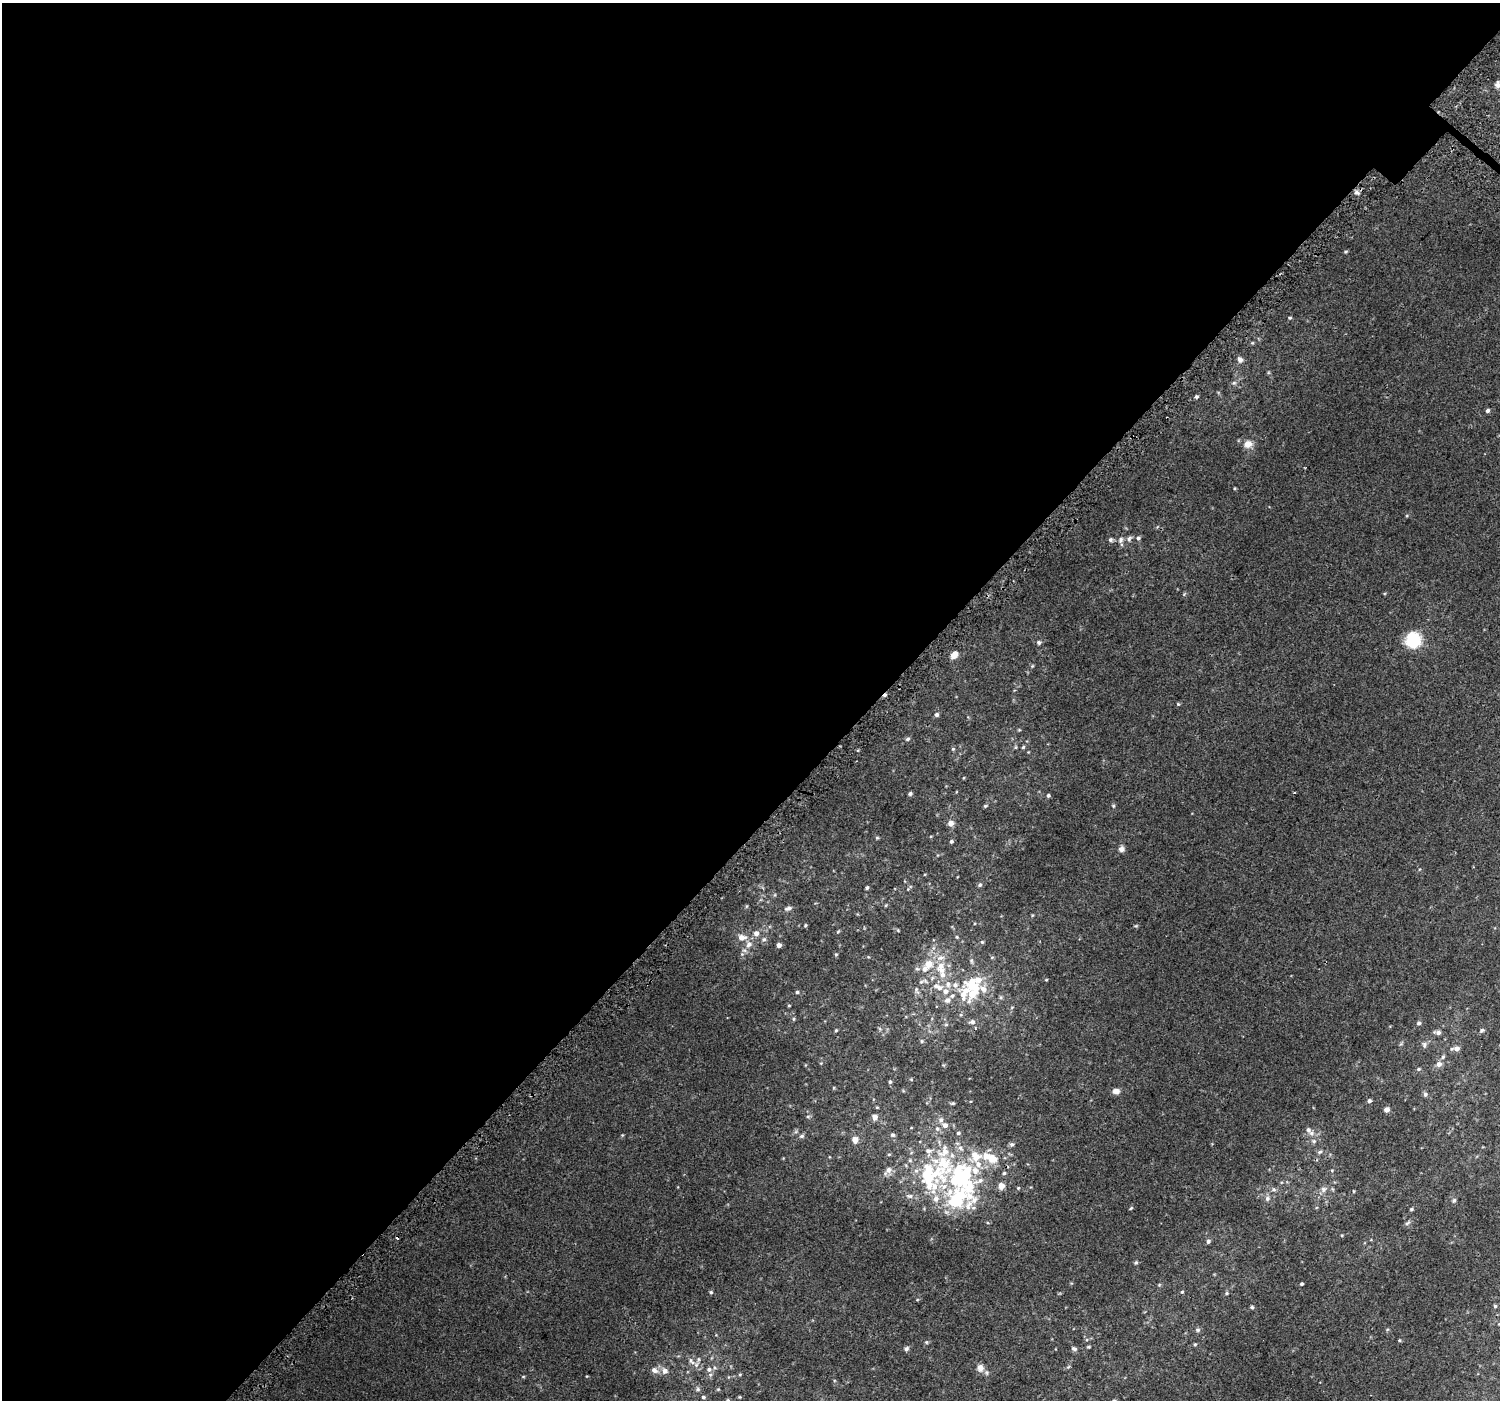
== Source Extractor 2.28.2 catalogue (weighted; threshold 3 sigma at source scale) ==
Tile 5 of 4 x 4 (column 1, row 2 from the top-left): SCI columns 51-1548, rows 3094-4491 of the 6103 x 6117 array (HDU 1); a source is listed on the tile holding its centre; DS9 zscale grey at full resolution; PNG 1502 x 1402 px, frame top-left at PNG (2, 3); no overlay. Shown black and unused: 58% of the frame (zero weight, under 2 of 3 exposures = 3% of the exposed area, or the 3 px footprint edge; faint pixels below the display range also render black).
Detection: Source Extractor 2.28.2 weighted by HDU 2 'WHT'; one run over the whole footprint, this tile lists its part. Background 0.017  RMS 0.0079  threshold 0.0354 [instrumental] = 3 sigma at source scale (4.5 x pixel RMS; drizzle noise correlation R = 1.50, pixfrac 1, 0.0396/0.0396 arcsec/px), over >= 5 px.
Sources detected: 172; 2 inside a brighter object's white glare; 3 cosmic-ray / hot-pixel residue — not listed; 27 inside a brighter listed object's ellipse — not listed separately; the other 140 listed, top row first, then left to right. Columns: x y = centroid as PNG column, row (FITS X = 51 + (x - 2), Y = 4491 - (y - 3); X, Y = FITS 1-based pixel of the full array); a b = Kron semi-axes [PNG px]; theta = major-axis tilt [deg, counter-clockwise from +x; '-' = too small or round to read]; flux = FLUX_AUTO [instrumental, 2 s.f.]
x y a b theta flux
1498 84 10 7 -89 2.8
1357 192 8 5 -19 2.1
1346 252 4 4 - 0.91
1290 318 5 4 - 0.83
1252 343 6 3 18 0.73
1240 360 6 6 - 3
1234 383 6 5 - 1.3
1196 397 4 4 - 1.2
1487 411 4 4 - 1.7
1248 444 8 7 - 6.4
1234 488 4 3 - 0.62
1138 538 6 5 - 1.4
1129 539 8 5 63 1.7
1111 540 6 6 - 1.5
1121 540 9 7 75 2.5
1413 640 10 10 - 45
1039 642 6 5 - 1.4
955 654 4 3 - 63
1032 666 5 4 - 0.73
1178 704 4 3 - 0.64
937 715 6 5 - 1.5
908 739 6 5 - 1.4
1023 747 4 4 - 0.96
953 749 5 5 - 0.86
910 794 5 4 - 1.4
1048 795 5 4 - 1.2
985 806 5 4 - 0.92
1113 806 5 4 - 0.9
950 823 6 6 - 4.4
877 838 5 4 - 0.77
951 841 4 4 - 1.2
1121 849 6 6 - 2.9
980 885 6 5 - 1.3
867 888 3 3 - 1.2
886 905 5 3 - 0.69
747 906 5 3 - 0.68
788 908 11 6 17 2.3
805 925 5 3 - 0.8
838 932 5 4 - 0.75
756 933 7 6 - 3.1
742 937 10 7 -3 4.9
957 937 5 4 - 0.8
764 939 7 6 - 1.7
982 942 5 5 - 0.94
749 944 10 8 65 4.5
779 945 4 4 - 2.9
742 954 5 5 - 1.3
836 954 4 4 - 0.74
928 964 10 9 - 8.9
940 966 14 9 53 7.8
917 969 6 5 - 1.4
1046 980 4 3 - 0.6
921 982 8 5 28 1.8
938 987 17 8 -20 7.3
983 989 13 9 -35 6.1
916 990 12 6 -70 2.1
797 992 5 4 - 1.1
964 993 35 17 85 21
789 1005 4 3 - 0.55
793 1019 5 3 - 0.75
972 1022 7 6 - 2.2
1419 1023 6 5 - 1.6
946 1025 6 4 1 0.9
836 1030 4 4 - 0.81
1482 1030 7 5 21 1.3
1438 1032 8 5 -13 2.6
922 1041 5 5 - 0.93
1424 1045 9 6 84 2
1457 1048 7 6 - 3.7
1443 1057 7 5 43 1.4
1439 1064 7 6 - 3.4
1418 1069 6 4 27 1.1
911 1079 5 3 - 0.59
890 1082 4 4 - 1
1116 1091 7 6 - 4
1425 1094 6 5 - 1.7
1369 1101 5 4 - 1.5
952 1103 5 4 - 0.91
877 1107 5 3 - 0.58
1386 1110 5 4 - 4.5
808 1116 6 4 1 0.93
875 1117 7 6 - 3.3
941 1120 7 7 - 2.3
945 1125 6 6 - 3
937 1129 7 7 - 2.2
958 1133 5 5 - 1.2
1311 1133 7 6 - 2.5
622 1135 4 4 - 0.65
893 1135 6 5 - 1.3
802 1136 7 5 15 1.5
855 1140 7 6 - 5.1
1314 1141 7 6 - 1.7
1012 1144 6 6 - 1.6
1319 1152 7 5 26 1.3
991 1158 18 9 -24 16
944 1163 59 43 -48 92
889 1170 11 8 37 3.9
1332 1171 4 4 - 0.7
1004 1173 6 4 15 1.1
966 1175 44 27 -70 62
928 1176 40 18 -83 42
1001 1186 5 5 - 6.8
1018 1188 5 5 - 0.82
1274 1189 6 5 - 1.4
1323 1189 8 8 - 2.7
1353 1191 4 3 - 0.56
910 1196 11 6 0 2.5
1267 1199 7 7 - 2.2
1454 1200 7 5 73 1.4
1131 1208 6 3 45 0.74
1411 1209 5 4 - 0.93
1407 1223 8 5 35 1.5
1342 1235 4 3 - 0.59
1208 1241 5 5 - 1.5
1136 1262 5 4 - 1.1
1301 1284 3 3 - 0.96
1159 1285 6 3 19 0.7
711 1292 5 4 - 0.9
1182 1292 5 4 - 0.84
1226 1293 5 4 - 0.89
1495 1306 4 4 - 1
1252 1307 4 4 - 1.1
1198 1330 7 5 21 1.3
1399 1340 5 4 - 0.78
926 1342 5 5 - 0.87
1195 1344 4 4 - 0.82
1089 1347 5 4 - 0.78
906 1349 7 5 56 1.6
1074 1349 7 5 -37 1.9
699 1359 6 4 90 1.1
691 1361 14 5 -45 3.3
980 1368 9 9 - 4.6
709 1369 7 7 - 2.6
654 1370 10 8 -28 3.4
665 1371 8 8 - 3.4
740 1374 5 3 - 0.67
523 1376 5 3 - 0.67
698 1389 7 6 - 1.5
703 1397 5 4 - 1.1
728 1400 5 4 - 0.98
Isophote crosses this tile's border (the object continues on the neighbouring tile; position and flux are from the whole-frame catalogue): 2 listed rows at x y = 1498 84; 728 1400